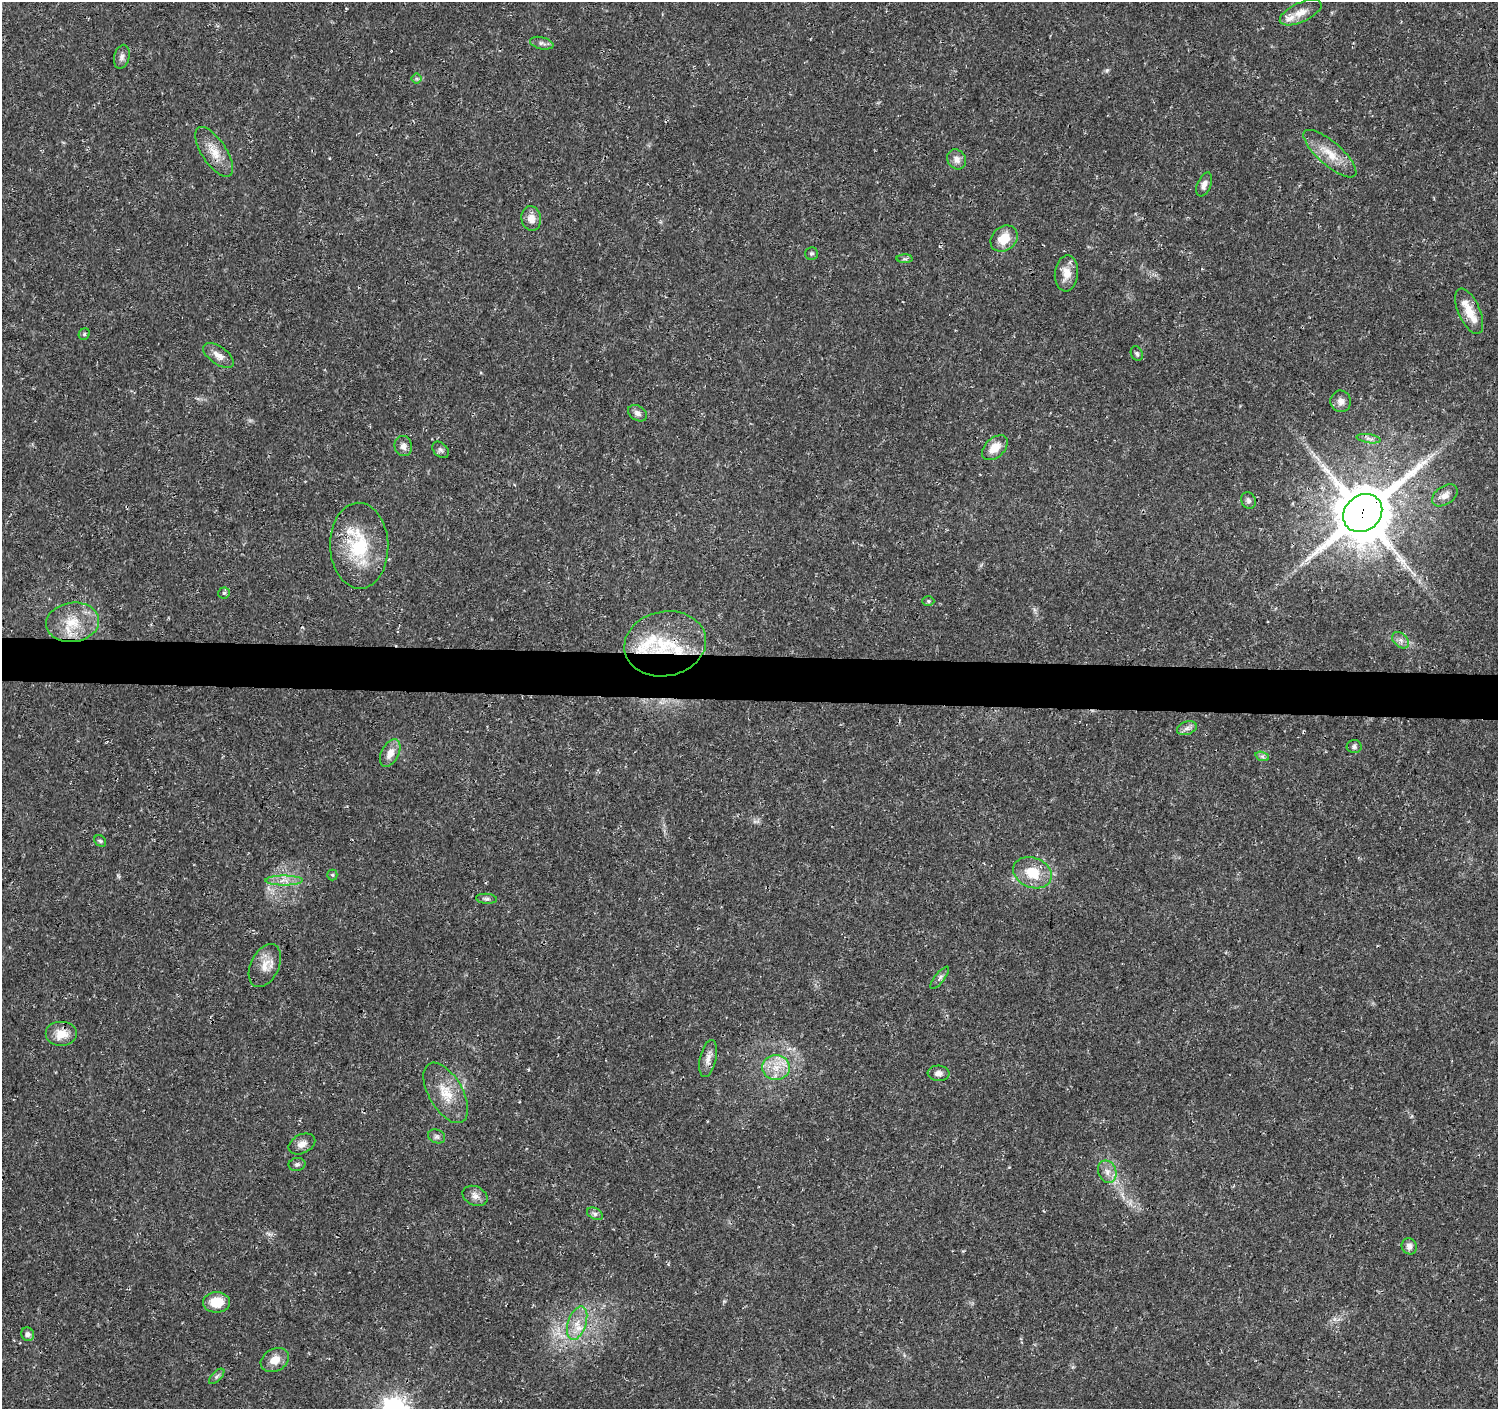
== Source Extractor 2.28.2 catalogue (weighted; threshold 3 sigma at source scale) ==
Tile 5 of 3 x 3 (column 2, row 2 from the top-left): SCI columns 1500-2995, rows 1638-3044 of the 4502 x 4733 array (HDU 1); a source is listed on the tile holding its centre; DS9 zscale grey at full resolution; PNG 1500 x 1411 px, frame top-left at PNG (2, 2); each listed source drawn as its Kron ellipse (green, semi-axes under 4 px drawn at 4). Shown black and unused: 3% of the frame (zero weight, under 3 of 4 exposures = <1% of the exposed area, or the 3 px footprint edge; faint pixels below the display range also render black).
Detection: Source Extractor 2.28.2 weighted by HDU 2 'WHT'; one run over the whole footprint, this tile lists its part. Background 0.025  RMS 0.0028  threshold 0.0125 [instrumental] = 3 sigma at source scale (4.5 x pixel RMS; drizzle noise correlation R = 1.50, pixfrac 1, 0.0396/0.0396 arcsec/px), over >= 5 px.
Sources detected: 66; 6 inside a brighter listed object's ellipse — not listed separately; the other 60 listed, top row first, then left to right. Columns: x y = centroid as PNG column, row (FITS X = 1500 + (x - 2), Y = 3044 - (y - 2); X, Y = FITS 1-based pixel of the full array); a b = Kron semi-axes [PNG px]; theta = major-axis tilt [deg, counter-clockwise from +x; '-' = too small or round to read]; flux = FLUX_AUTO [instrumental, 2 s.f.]
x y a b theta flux
1301 12 22 9 25 3.3
542 43 12 6 -13 1.1
122 57 12 7 75 1.2
416 79 5 5 - 0.48
214 152 29 12 -57 4.9
1330 154 33 11 -41 6
957 159 10 9 - 1.9
1204 184 12 6 67 1.6
531 218 12 10 -81 2.7
1004 239 15 11 40 5.5
811 254 6 6 - 0.59
904 259 8 4 -1 0.51
1066 273 18 11 85 3.7
1469 311 24 11 -66 4.3
84 334 6 5 - 0.48
1137 353 8 5 -66 0.64
218 355 17 9 -35 2.4
1341 401 11 10 - 1.4
637 413 10 7 -32 1.3
1369 439 12 4 -9 0.9
403 446 10 9 - 1.4
995 448 15 9 42 3.8
440 450 9 6 -44 0.81
1445 495 14 9 35 2.2
1248 500 8 7 - 0.82
1363 513 21 17 41 1600
359 546 43 29 -89 18
224 593 6 5 - 0.49
928 601 6 5 - 0.48
72 622 26 19 7 8.9
1401 640 10 6 -44 1.2
665 644 41 32 10 17
1187 728 10 6 19 1.2
1354 747 7 6 - 0.77
390 753 15 8 63 2.8
1262 756 7 4 -19 0.59
100 841 6 5 - 0.5
1033 873 20 15 -21 7.4
332 875 5 5 - 0.38
284 880 19 5 0 2.1
486 899 10 5 -4 0.72
265 965 23 14 64 4.2
940 978 13 5 52 0.92
61 1034 16 12 0 4.3
708 1059 19 8 78 2
776 1067 14 12 -5 4.5
938 1073 11 7 -5 1.5
446 1093 33 17 -60 7.6
437 1136 9 6 -23 0.84
302 1144 14 9 27 2.1
297 1164 8 6 10 0.75
1107 1172 11 9 -68 2
475 1196 13 9 -26 1.8
595 1214 8 5 -29 0.78
1409 1246 8 7 - 1.2
216 1302 13 10 0 5.8
577 1323 18 9 71 3.7
28 1334 7 6 - 1
275 1360 15 11 28 3.2
217 1376 9 5 45 0.68
Overlapping masked pixels (flux is a lower limit): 2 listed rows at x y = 1363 513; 665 644
Unlisted compact peaks at least as high as the median listed source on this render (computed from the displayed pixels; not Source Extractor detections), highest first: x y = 1107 70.